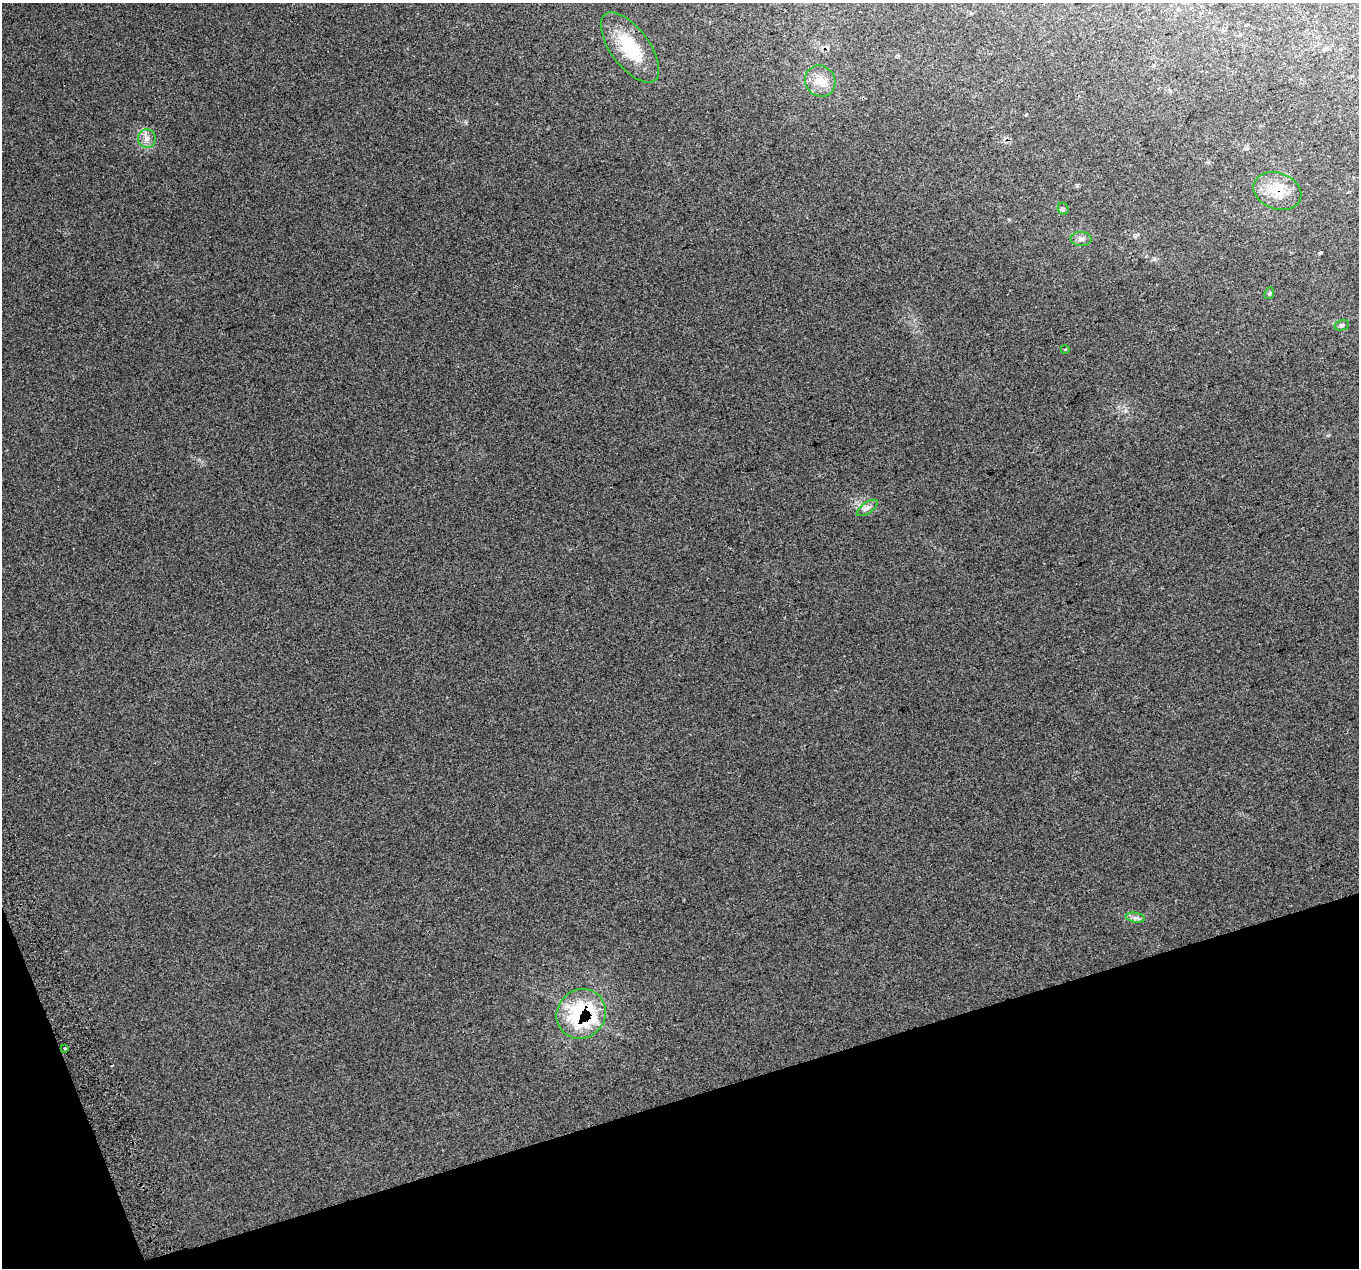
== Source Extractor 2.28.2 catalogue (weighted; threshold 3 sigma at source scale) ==
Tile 14 of 4 x 4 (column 2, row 4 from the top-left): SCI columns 1400-2756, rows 140-1405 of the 5515 x 5290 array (HDU 1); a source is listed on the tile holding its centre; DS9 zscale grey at full resolution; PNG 1361 x 1270 px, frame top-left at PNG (2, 3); each listed source drawn as its Kron ellipse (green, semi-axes under 4 px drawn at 4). Shown black and unused: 15% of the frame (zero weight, under 2 of 3 exposures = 2% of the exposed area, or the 3 px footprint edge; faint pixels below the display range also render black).
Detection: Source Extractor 2.28.2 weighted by HDU 2 'WHT'; one run over the whole footprint, this tile lists its part. Background 0.0694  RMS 0.013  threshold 0.0591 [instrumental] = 3 sigma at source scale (4.5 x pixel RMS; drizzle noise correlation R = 1.50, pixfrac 1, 0.0396/0.0396 arcsec/px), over >= 5 px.
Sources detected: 13; all 13 listed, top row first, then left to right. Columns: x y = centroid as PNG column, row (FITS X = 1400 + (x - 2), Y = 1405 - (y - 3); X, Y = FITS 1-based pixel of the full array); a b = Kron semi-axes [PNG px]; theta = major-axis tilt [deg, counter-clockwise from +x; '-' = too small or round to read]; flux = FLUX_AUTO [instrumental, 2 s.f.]
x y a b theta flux
630 47 41 19 -53 61
820 81 16 15 - 18
147 139 9 9 - 7.5
1277 191 25 18 -20 30
1063 209 6 5 - 2.3
1081 239 10 7 -4 5.1
1269 293 6 4 67 1.9
1342 325 7 5 14 2.4
1065 349 4 3 - 0.89
867 508 12 5 35 5.2
1135 918 10 5 -8 4.3
581 1014 25 24 - 130
65 1049 3 3 - 2.7
Overlapping masked pixels (flux is a lower limit): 2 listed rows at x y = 1277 191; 581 1014
Unlisted compact peaks at least as high as the median listed source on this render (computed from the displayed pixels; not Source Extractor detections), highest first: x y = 1125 411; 1320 253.